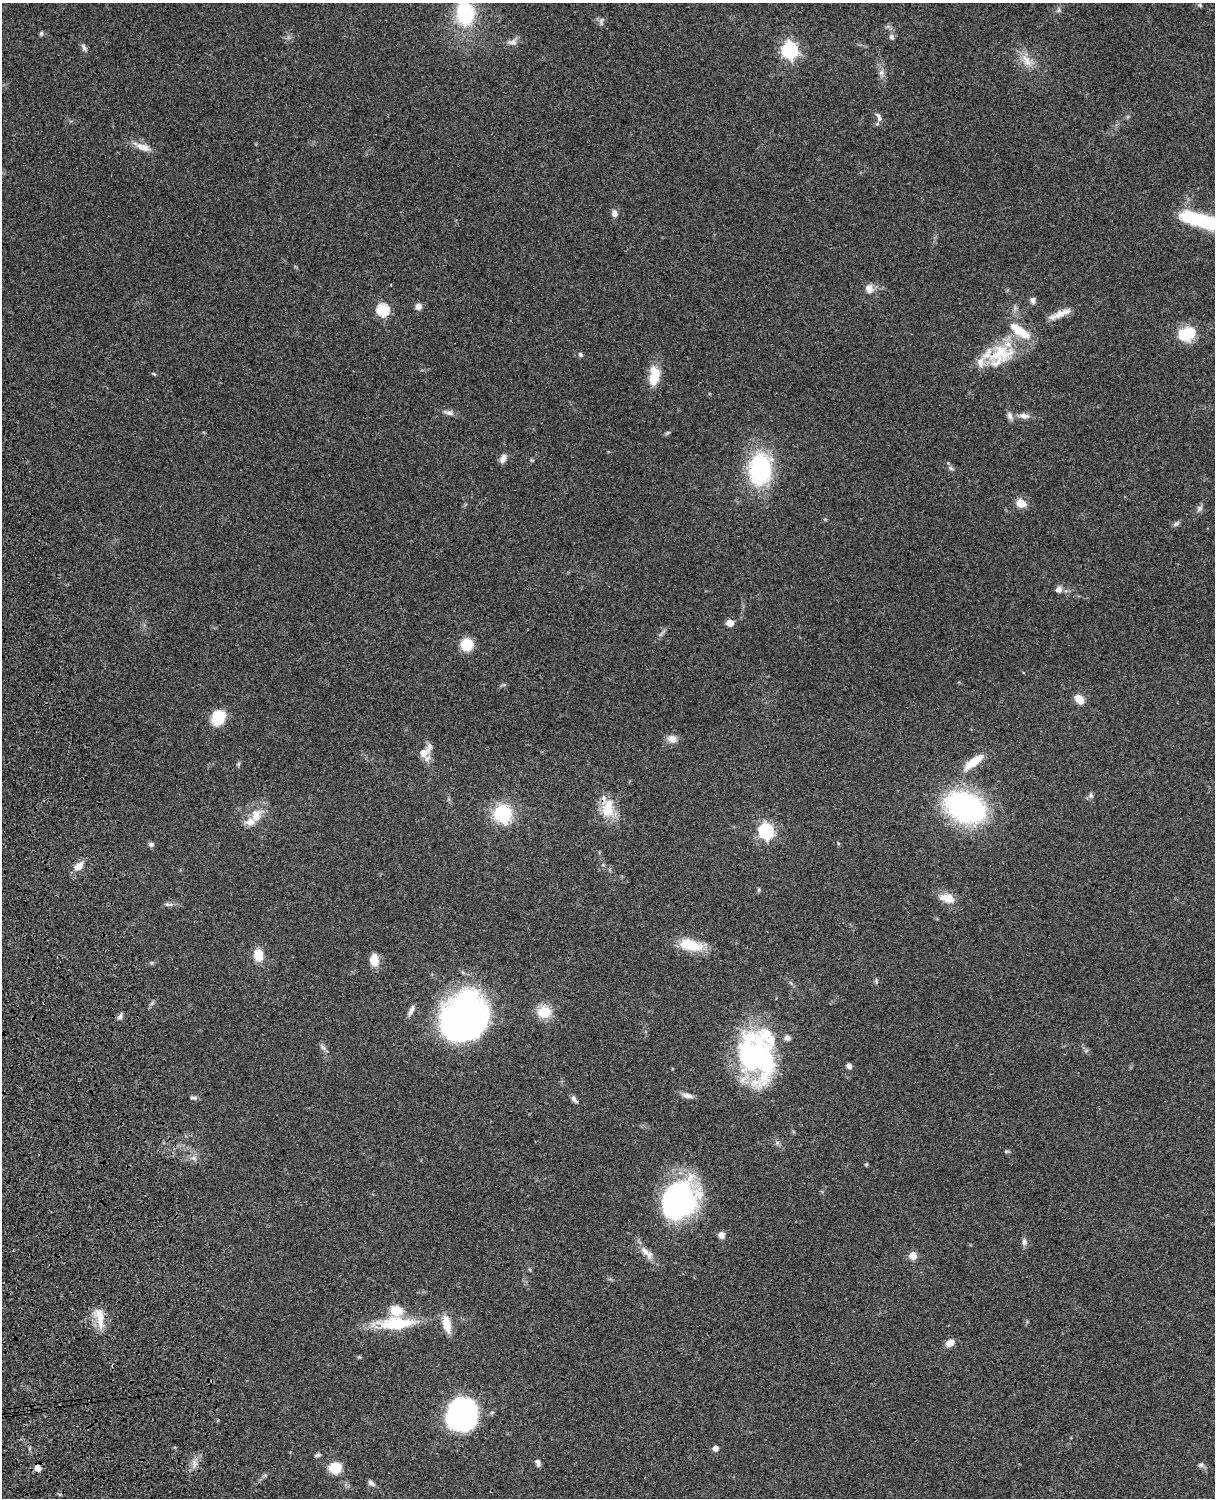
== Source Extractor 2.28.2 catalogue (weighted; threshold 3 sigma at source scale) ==
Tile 7 of 4 x 3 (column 3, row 2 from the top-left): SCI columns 2546-3758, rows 1773-3268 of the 5089 x 4927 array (HDU 1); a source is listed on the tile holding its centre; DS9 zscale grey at full resolution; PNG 1217 x 1500 px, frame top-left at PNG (2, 3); no overlay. Shown black and unused: <1% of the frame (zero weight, under 3 of 4 exposures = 6% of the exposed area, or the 3 px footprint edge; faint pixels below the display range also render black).
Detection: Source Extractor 2.28.2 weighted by HDU 2 'WHT'; one run over the whole footprint, this tile lists its part. Background 0.0798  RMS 0.0058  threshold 0.0262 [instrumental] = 3 sigma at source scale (4.5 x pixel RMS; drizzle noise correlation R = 1.50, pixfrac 1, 0.05/0.05 arcsec/px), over >= 5 px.
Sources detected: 98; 2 inside a brighter object's white glare — not listed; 6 inside a brighter listed object's ellipse — not listed separately; the other 90 listed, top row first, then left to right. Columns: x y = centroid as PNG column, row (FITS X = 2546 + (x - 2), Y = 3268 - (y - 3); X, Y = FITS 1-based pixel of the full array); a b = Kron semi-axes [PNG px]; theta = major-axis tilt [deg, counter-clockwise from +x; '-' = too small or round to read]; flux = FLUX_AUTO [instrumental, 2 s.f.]
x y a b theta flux
1200 5 6 4 -72 0.73
1059 10 7 4 71 0.97
465 13 36 25 -82 35
602 21 14 4 84 1.5
41 33 6 5 - 1
892 37 7 6 - 1.6
512 42 12 7 -1 3
84 47 11 5 -66 1.7
790 50 7 7 - 160
1027 60 20 10 -58 7.1
881 72 8 8 - 2.3
879 117 15 6 -64 2.5
142 147 24 8 -23 5.8
614 213 9 7 -77 2.6
1204 221 42 11 -16 53
869 289 12 9 -77 4.2
1033 300 9 6 -85 1.9
418 306 8 7 - 2.6
383 310 6 6 - 56
1060 314 31 7 23 6.8
1187 334 20 14 15 18
580 354 6 5 - 1.2
1000 355 41 26 37 29
154 374 6 3 -19 0.64
654 376 23 12 83 12
449 412 14 7 -8 2.5
1024 416 16 7 -6 3.6
667 433 7 4 44 0.96
503 458 11 7 68 3.2
951 468 8 4 -45 1.3
760 469 23 16 85 83
1021 503 12 9 -24 5.9
1199 508 10 5 49 1.8
1176 524 11 5 34 1.4
1059 589 8 7 - 2.6
730 623 5 5 - 11
467 644 8 8 - 23
1079 699 12 8 -48 5.9
218 717 17 14 69 14
672 739 12 10 -17 4.3
424 752 19 8 44 6.9
974 762 26 9 37 12
238 764 7 4 71 0.82
1091 795 7 6 - 1.4
965 807 32 22 -23 140
608 810 25 18 -69 13
503 814 20 18 -77 28
256 816 18 13 73 9.5
766 831 7 6 - 130
838 843 6 3 -72 0.52
151 844 7 6 - 1.4
78 866 14 8 41 5.2
947 898 18 11 -15 8.2
169 904 12 5 -7 1.7
690 945 29 13 -15 16
258 955 16 11 -82 8.2
374 960 14 10 -82 6.6
876 981 9 3 -79 0.75
152 1003 8 4 46 1.2
411 1010 15 5 65 2.6
544 1012 18 16 17 11
120 1016 9 5 62 1.7
464 1018 46 38 62 250
787 1038 8 7 - 2.1
323 1047 9 6 -53 1.7
754 1056 57 35 -80 97
849 1066 7 5 -60 1.8
687 1095 15 7 -13 3.3
193 1098 10 5 -11 1.2
574 1099 12 5 -52 1.9
194 1158 8 6 -2 2.2
866 1164 6 4 1 0.66
679 1200 45 35 53 98
721 1235 8 8 - 3
1024 1242 10 7 -86 1.9
647 1253 24 9 -44 6.1
913 1256 5 5 - 14
396 1310 12 10 -20 11
100 1317 32 9 -80 9.6
397 1323 36 13 2 32
447 1324 21 9 -77 9.2
950 1343 9 7 28 5
461 1413 22 20 85 190
715 1448 5 5 - 4.4
317 1455 8 4 27 1.1
538 1463 9 5 -72 2.1
1201 1465 8 6 1 1.5
37 1468 5 5 - 6.5
335 1468 11 9 9 15
371 1483 9 5 -37 1.9
Overlapping masked pixels (flux is a lower limit): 1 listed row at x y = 608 810
Isophote crosses this tile's border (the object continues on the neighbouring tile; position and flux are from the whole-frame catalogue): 2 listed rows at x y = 465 13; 1204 221